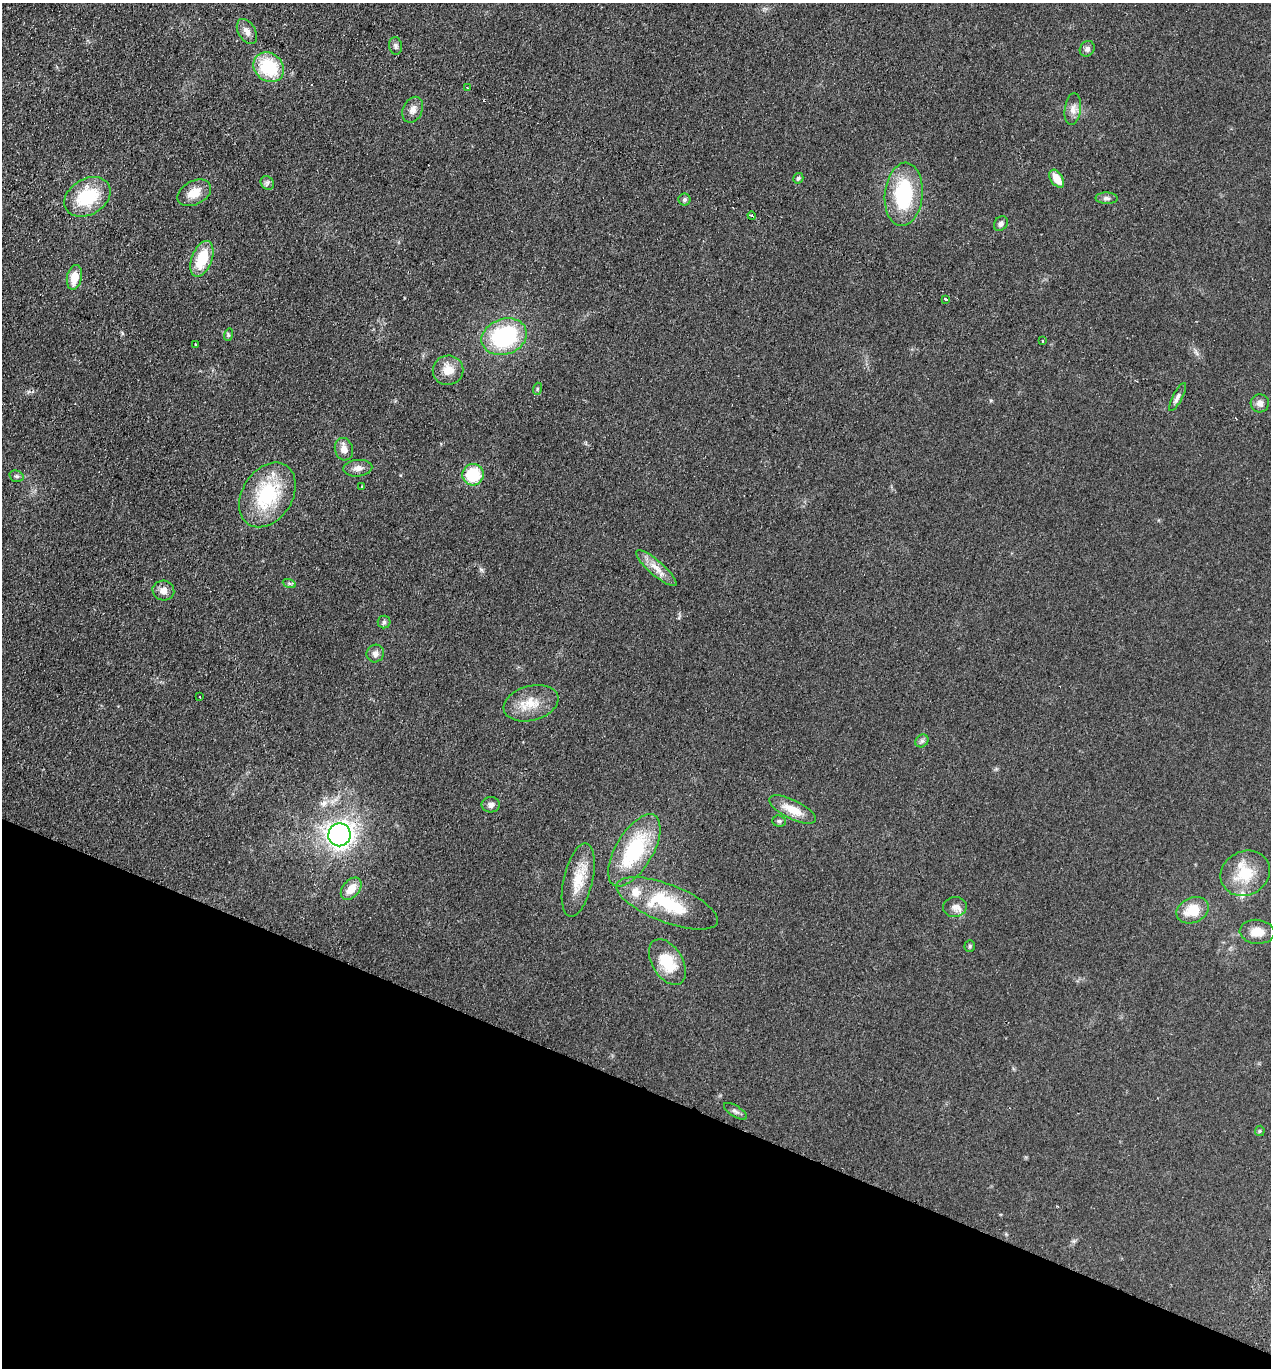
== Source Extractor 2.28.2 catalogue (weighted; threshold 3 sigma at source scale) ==
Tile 15 of 4 x 4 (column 3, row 4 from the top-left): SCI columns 2730-3998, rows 25-1390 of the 5589 x 5512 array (HDU 1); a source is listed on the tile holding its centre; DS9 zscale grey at full resolution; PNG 1273 x 1370 px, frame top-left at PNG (2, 3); each listed source drawn as its Kron ellipse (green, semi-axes under 4 px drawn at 4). Shown black and unused: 21% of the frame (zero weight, under 2 of 3 exposures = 3% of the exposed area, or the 3 px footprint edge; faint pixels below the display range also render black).
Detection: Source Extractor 2.28.2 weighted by HDU 2 'WHT'; one run over the whole footprint, this tile lists its part. Background 0.0752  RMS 0.0094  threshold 0.0425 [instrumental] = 3 sigma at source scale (4.5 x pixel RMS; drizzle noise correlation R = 1.50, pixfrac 1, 0.05/0.05 arcsec/px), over >= 5 px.
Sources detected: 63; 2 cosmic-ray / hot-pixel residue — neither listed nor drawn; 3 inside a brighter listed object's ellipse — not listed separately; the other 58 listed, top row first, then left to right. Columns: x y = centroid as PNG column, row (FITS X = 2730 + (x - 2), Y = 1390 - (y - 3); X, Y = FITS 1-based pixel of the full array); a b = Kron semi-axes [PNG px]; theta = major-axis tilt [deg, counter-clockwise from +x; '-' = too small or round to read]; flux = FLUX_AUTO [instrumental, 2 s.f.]
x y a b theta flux
247 31 14 8 -59 6.1
396 46 9 6 -81 2.6
1087 49 8 7 - 3.5
269 67 16 14 -43 47
468 88 3 2 - 0.78
1073 109 16 8 83 6.4
413 110 13 9 66 5.8
798 178 5 5 - 2.4
1057 179 10 6 -56 13
267 183 7 6 - 2.3
194 193 18 11 28 14
904 194 32 19 84 69
87 197 24 18 31 46
1106 198 11 5 -1 3
684 199 6 6 - 2
752 216 4 3 - 3.7
1001 224 8 6 52 3.2
202 259 19 10 70 30
74 277 12 7 78 14
945 299 3 2 - 1.5
228 335 6 4 73 1.3
504 337 23 17 19 94
1043 341 3 2 - 1.4
196 344 3 2 - 0.97
448 370 15 15 - 14
537 389 6 4 72 1.1
1178 397 15 5 63 3.7
1260 403 9 9 - 4.7
344 449 11 9 -74 7.5
358 468 14 8 4 5.7
473 475 11 10 - 36
16 476 7 5 -15 2.1
362 486 3 2 - 0.84
267 495 35 25 57 65
656 568 26 7 -41 11
289 583 6 4 -19 1.5
163 591 11 10 - 6.2
384 622 6 6 - 1.9
375 654 9 8 - 4.6
200 697 3 2 - 0.55
531 703 28 17 15 21
922 741 7 6 - 2.3
491 805 9 7 3 4.5
793 810 25 9 -26 16
779 821 7 5 -3 1.6
339 835 11 11 - 410
634 850 40 18 59 73
1245 873 25 22 28 30
578 880 37 14 77 25
351 889 13 8 50 13
667 903 54 19 -21 60
955 907 12 10 8 5.9
1192 910 17 12 23 21
1257 932 17 12 -6 12
970 946 6 5 - 1.3
667 962 25 15 -58 29
735 1111 13 5 -32 3.2
1260 1131 5 5 - 1.1
Unlisted compact peaks at least as high as the median listed source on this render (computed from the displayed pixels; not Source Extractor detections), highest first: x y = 481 570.